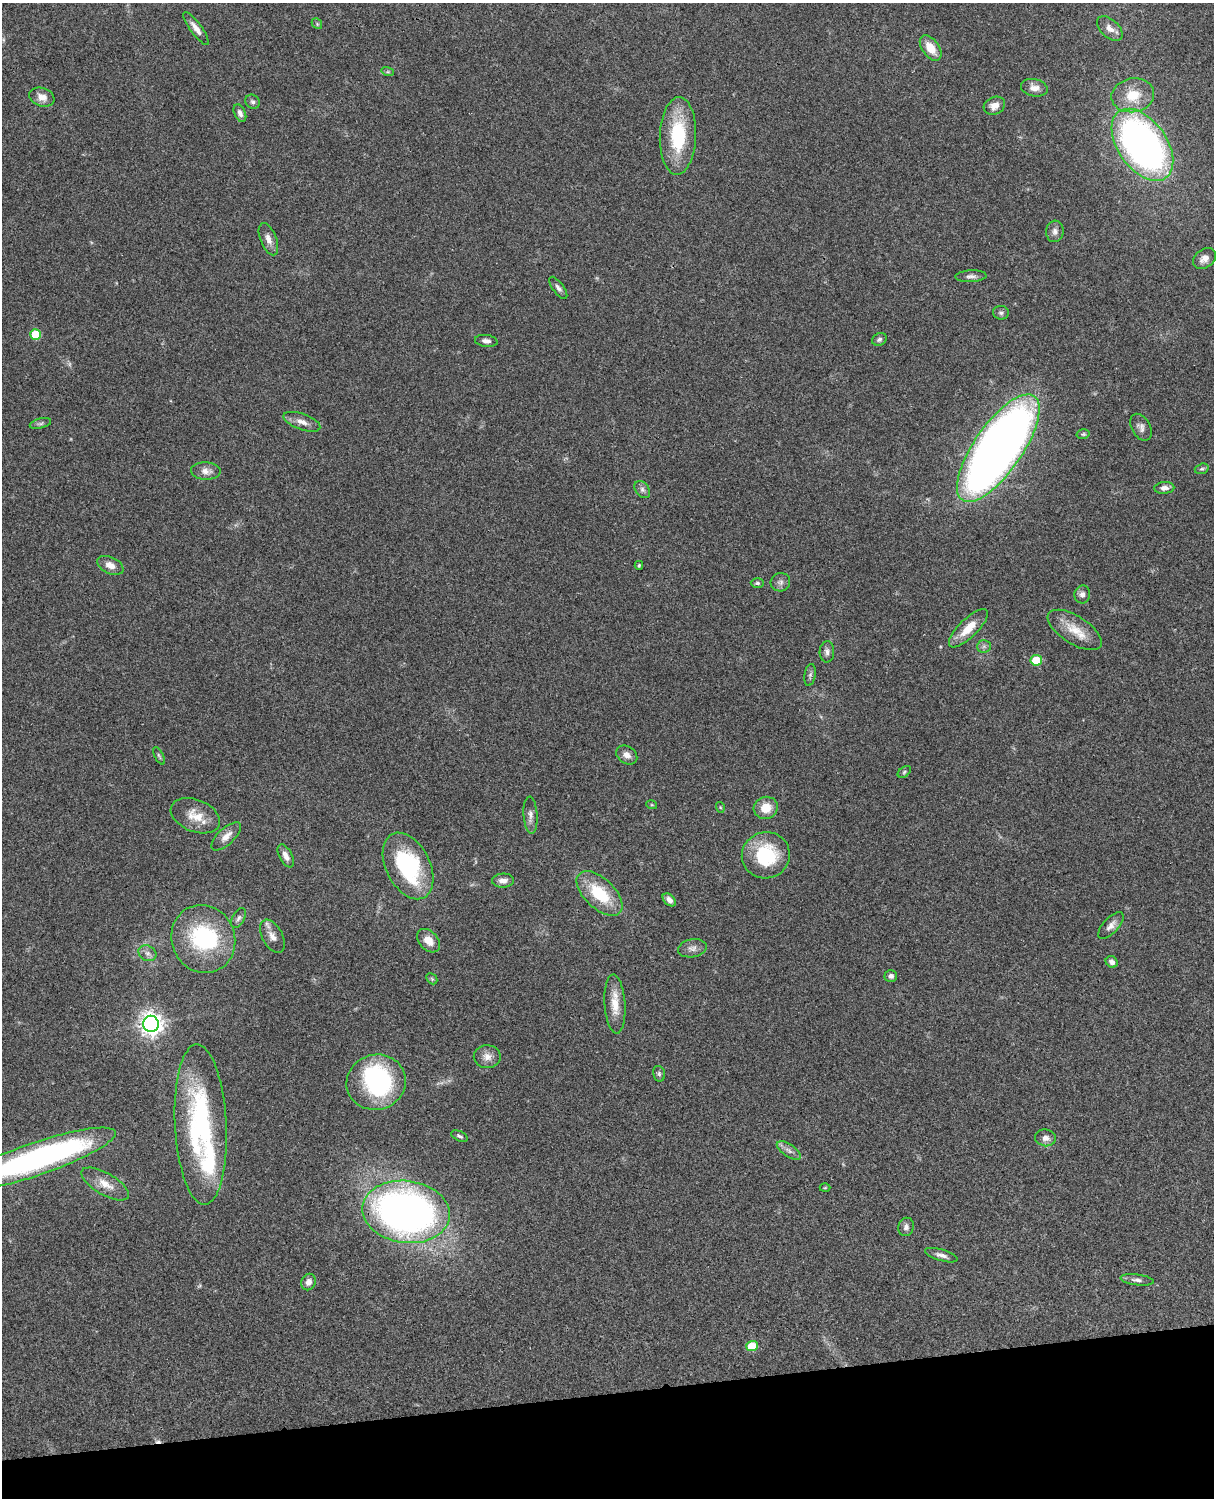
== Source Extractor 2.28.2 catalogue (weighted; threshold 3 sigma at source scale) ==
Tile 10 of 4 x 3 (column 2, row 3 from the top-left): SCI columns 1333-2544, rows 277-1772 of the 5086 x 4926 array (HDU 1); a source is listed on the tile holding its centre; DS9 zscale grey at full resolution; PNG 1216 x 1500 px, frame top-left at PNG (2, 3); each listed source drawn as its Kron ellipse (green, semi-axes under 4 px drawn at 4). Shown black and unused: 7% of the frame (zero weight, under 3 of 4 exposures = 6% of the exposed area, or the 3 px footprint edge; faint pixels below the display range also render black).
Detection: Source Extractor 2.28.2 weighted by HDU 2 'WHT'; one run over the whole footprint, this tile lists its part. Background 0.0778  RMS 0.0058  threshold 0.026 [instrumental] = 3 sigma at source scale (4.5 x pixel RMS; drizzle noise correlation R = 1.50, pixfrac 1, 0.05/0.05 arcsec/px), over >= 5 px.
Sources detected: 91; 1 too faint to see at this stretch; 3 inside a brighter object's white glare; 1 cosmic-ray / hot-pixel residue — neither listed nor drawn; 1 inside a brighter listed object's ellipse — not listed separately; the other 85 listed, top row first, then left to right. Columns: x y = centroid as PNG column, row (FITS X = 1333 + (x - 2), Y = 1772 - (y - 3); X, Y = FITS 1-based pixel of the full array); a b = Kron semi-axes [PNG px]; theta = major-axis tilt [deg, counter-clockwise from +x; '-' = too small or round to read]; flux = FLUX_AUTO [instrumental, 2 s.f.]
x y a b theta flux
317 24 6 4 -47 0.81
196 28 20 5 -54 4
1110 28 15 9 -44 4.3
931 48 14 8 -54 9
388 72 6 4 -17 0.81
1034 88 13 8 -12 4.1
1133 95 21 17 11 14
42 97 13 9 -19 4.7
252 102 7 6 - 1.4
994 106 11 8 25 4.7
240 113 9 5 -67 2.2
678 136 39 18 88 37
1142 145 41 24 -55 270
1055 231 11 8 83 2.6
268 239 17 8 -69 4.1
1204 259 12 9 35 4
971 276 15 6 3 2.4
558 288 13 5 -53 2
1001 313 8 7 - 1.4
35 334 5 5 - 17
879 339 7 6 - 1.4
486 341 11 6 -7 2.4
302 422 19 8 -20 4.2
40 423 11 5 14 1.4
1141 427 14 9 -61 3
1083 434 6 5 - 0.89
998 448 63 24 55 580
1202 469 7 5 18 1
206 471 15 8 -3 4
1164 488 10 6 4 2.9
642 490 9 6 -52 1.9
110 565 14 8 -25 4.8
639 565 4 3 - 0.74
780 582 10 9 - 2.2
757 583 6 4 -1 1.1
1082 594 9 8 - 2.3
968 628 25 9 44 10
1075 630 31 14 -32 12
984 646 7 6 - 1.6
827 652 11 7 88 2.4
1036 660 6 5 - 16
810 675 11 5 81 1.6
627 755 11 8 -36 3.5
159 756 9 4 -64 1
904 772 7 5 37 0.96
652 805 5 3 - 0.53
720 807 5 3 - 0.56
766 808 12 11 - 9.3
530 815 18 7 -86 3.1
195 816 26 16 -22 11
226 836 19 8 43 4.7
766 855 24 23 - 35
286 856 12 6 -63 3
408 866 36 22 -63 59
503 881 11 7 2 3.3
600 893 28 15 -43 25
669 900 8 5 -44 2.5
239 918 11 6 60 1.8
1111 925 17 7 48 3.5
272 936 18 10 -62 4.8
203 939 34 31 -67 55
428 941 13 9 -48 6.5
692 948 14 9 10 3.2
147 953 9 7 -31 2.4
1112 962 6 5 - 2.3
891 976 6 6 - 2
432 979 6 4 -46 0.84
615 1004 29 10 -86 9.4
151 1024 8 8 - 480
487 1057 13 11 -2 4.7
659 1074 8 5 -76 1.2
376 1082 30 27 16 79
201 1124 80 26 -87 99
459 1136 9 4 -23 1.3
1046 1138 10 8 -9 3.2
789 1150 14 6 -34 2.8
37 1159 83 16 19 180
105 1184 26 11 -30 8
825 1188 5 3 - 0.47
406 1212 44 31 -8 320
906 1227 9 8 - 2.2
941 1255 17 5 -17 2.8
1137 1280 16 5 -6 2.6
308 1282 8 7 - 3.1
752 1346 5 5 - 17
Isophote crosses this tile's border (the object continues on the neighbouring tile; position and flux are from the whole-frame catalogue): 1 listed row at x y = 37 1159